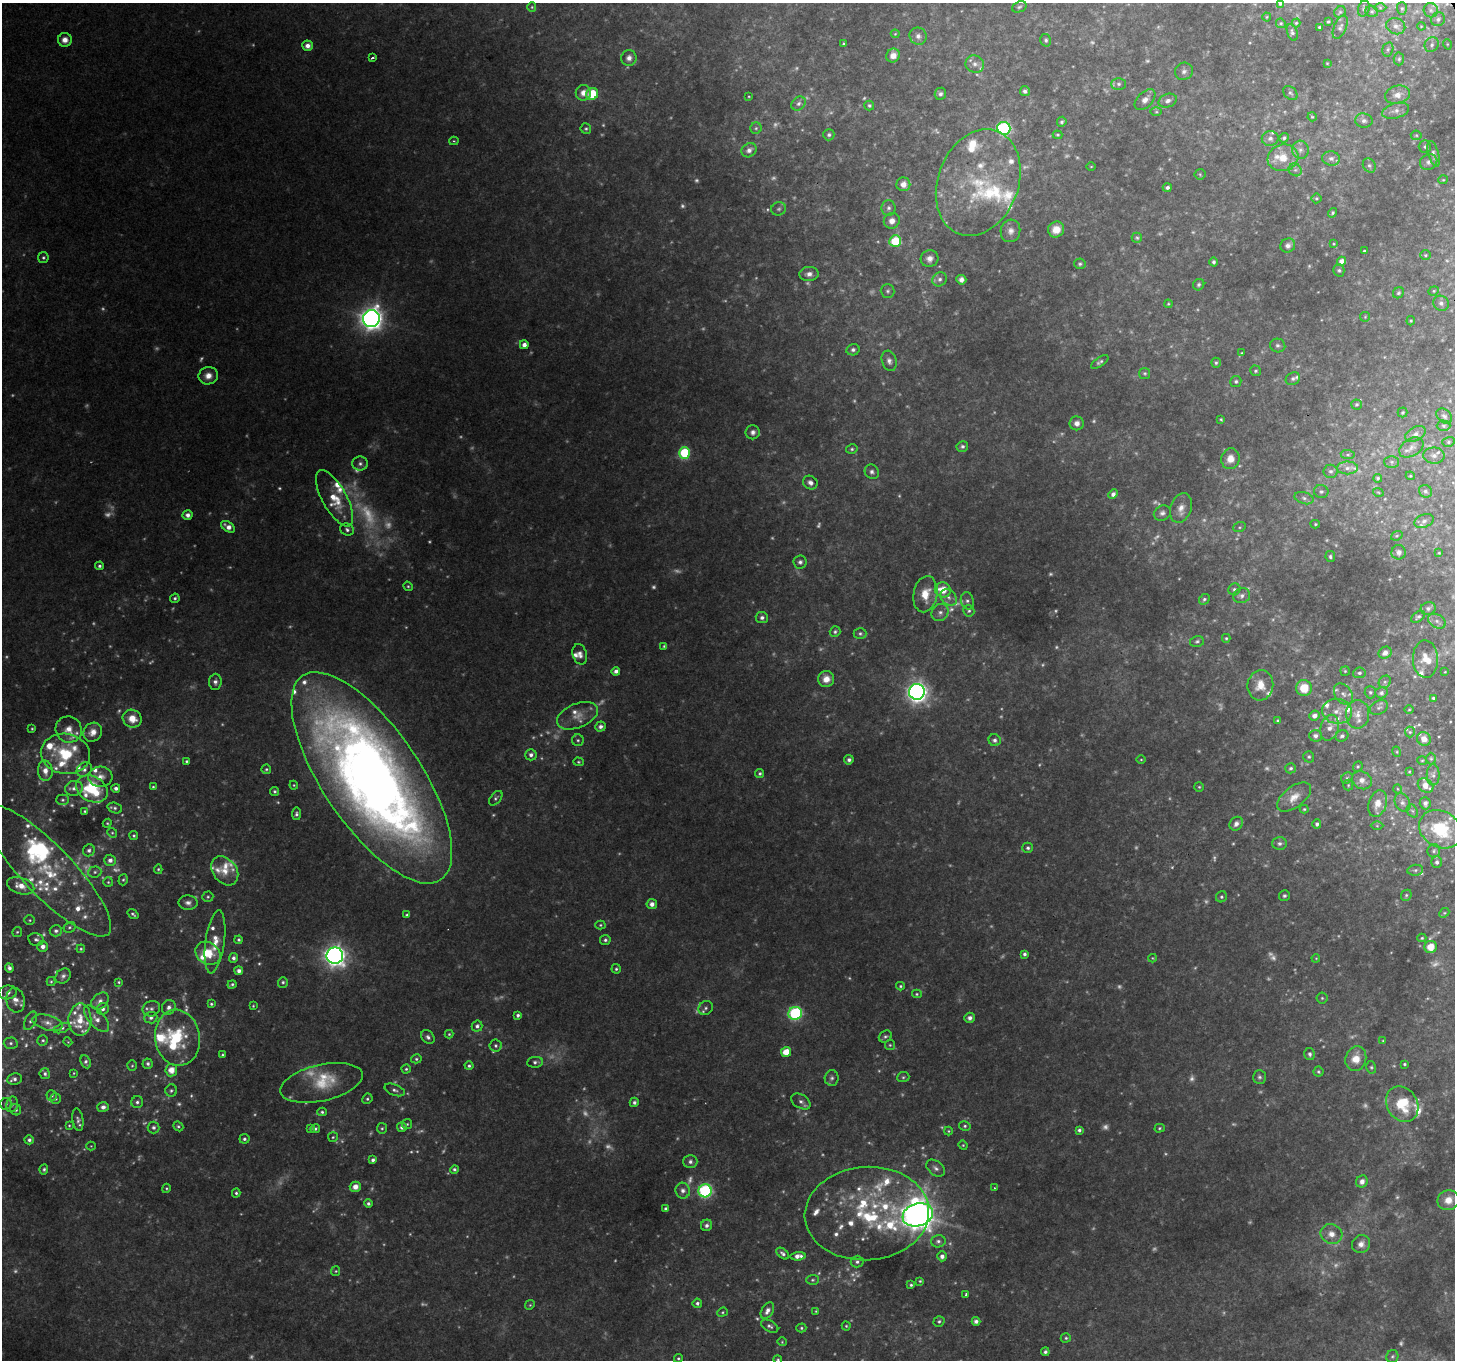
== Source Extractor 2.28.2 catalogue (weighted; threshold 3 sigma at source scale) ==
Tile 10 of 4 x 4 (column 2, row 3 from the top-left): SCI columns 1454-2906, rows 1467-2824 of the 5816 x 5707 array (HDU 1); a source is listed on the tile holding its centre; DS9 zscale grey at full resolution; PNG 1457 x 1362 px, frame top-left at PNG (2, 3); each listed source drawn as its Kron ellipse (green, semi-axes under 4 px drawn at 4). Shown black and unused: <1% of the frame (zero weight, under 2 of 3 exposures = <1% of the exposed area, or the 3 px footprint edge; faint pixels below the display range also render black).
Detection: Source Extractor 2.28.2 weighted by HDU 2 'WHT'; one run over the whole footprint, this tile lists its part. Background 0.108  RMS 0.0093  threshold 0.0418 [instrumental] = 3 sigma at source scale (4.5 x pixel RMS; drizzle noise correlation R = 1.50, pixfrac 1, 0.0396/0.0396 arcsec/px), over >= 5 px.
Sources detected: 731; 207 too faint to see at this stretch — neither listed nor drawn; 73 inside a brighter listed object's ellipse — not listed separately; the other 451 listed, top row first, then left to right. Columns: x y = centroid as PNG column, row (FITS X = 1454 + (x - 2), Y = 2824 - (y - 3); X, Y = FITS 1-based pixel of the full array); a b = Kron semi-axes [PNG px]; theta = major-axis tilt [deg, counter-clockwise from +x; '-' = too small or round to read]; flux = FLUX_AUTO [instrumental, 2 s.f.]
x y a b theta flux
1280 3 4 3 - 1.6
532 7 5 4 - 1.2
1019 7 7 5 20 2
1380 8 6 4 -1 1.5
1402 8 6 5 - 1.7
1364 9 8 5 72 2
1431 10 7 7 - 2.8
1372 11 6 5 - 1.9
1340 12 6 5 - 1.5
1267 17 4 4 - 0.93
1438 19 7 6 - 2.9
1328 22 3 2 - 0.98
1281 23 5 4 - 1.3
1296 23 4 4 - 1.3
1396 26 10 8 -22 5
1421 26 4 3 - 0.74
1319 27 3 3 - 1.3
1340 27 12 6 66 3
1292 32 9 5 -70 2.3
895 34 4 4 - 0.94
918 36 9 8 - 4.3
65 40 7 7 - 6.7
1046 40 6 5 - 2
844 44 4 4 - 1.5
1447 44 5 3 - 0.82
1432 45 7 6 - 3.1
307 46 5 5 - 6.2
1388 49 7 5 75 1.9
893 56 7 6 - 8.5
372 58 3 3 - 3.4
629 58 8 7 - 5.2
1399 59 6 5 - 1.8
1327 63 4 3 - 0.77
975 64 9 8 - 5
1184 71 9 8 - 3.6
1119 84 7 6 - 2.8
1025 91 5 5 - 2.9
583 93 8 7 - 8.1
1290 93 8 6 -43 2.1
592 94 6 6 - 27
940 94 6 5 - 2.5
1397 95 13 9 13 8
749 96 3 2 - 0.73
1145 100 13 7 46 5.8
1168 101 9 6 17 4.3
799 104 8 6 45 3.4
869 105 5 5 - 1.9
1396 111 14 7 15 5.8
1156 112 6 4 0 1.1
1312 117 5 4 - 1.1
1364 121 9 7 -9 3.7
1062 122 5 4 - 1.8
756 128 6 5 - 1.7
1004 128 6 6 - 150
586 129 5 5 - 1.6
829 135 6 5 - 2.1
1058 135 5 4 - 1.3
1416 135 5 5 - 1.2
1270 138 8 7 - 4.1
1284 138 5 4 - 2.1
454 141 5 4 - 1.4
1425 147 6 6 - 2.1
749 150 8 6 36 4.7
1300 150 9 8 - 5.1
1434 154 13 5 -74 3.3
1283 158 15 13 17 22
1331 158 9 7 -10 4.1
1429 162 9 7 24 3.7
1369 165 7 6 - 2.3
1091 166 5 3 - 0.79
1295 170 7 6 - 2.8
1200 174 5 5 - 1.4
1443 180 5 4 - 1
978 182 55 40 69 95
903 184 7 7 - 7.9
1167 188 4 4 - 2.7
1316 198 5 5 - 1.4
889 208 8 7 - 3.3
779 209 7 6 - 2.3
1333 213 5 4 - 1.5
892 221 8 7 - 7.1
1056 229 8 7 - 12
1010 231 11 9 75 5.8
1137 238 5 5 - 1.5
895 241 6 5 - 39
1334 244 4 3 - 0.79
1288 245 7 7 - 3.9
1364 251 3 3 - 4.8
1425 255 5 5 - 1.4
43 258 5 5 - 1.9
930 259 9 8 - 5.8
1341 261 4 4 - 6.1
1214 262 4 4 - 2
1080 264 6 5 - 1.7
1339 270 6 5 - 1.9
809 274 10 7 2 4.9
940 279 7 7 - 3.3
961 280 5 5 - 4.8
1199 285 6 5 - 2.4
888 291 7 7 - 2.5
1434 291 5 4 - 1.2
1398 293 6 5 - 1.6
1441 303 8 7 - 3.4
1168 304 4 4 - 1
1365 317 5 5 - 1.1
371 319 8 8 - 870
1411 321 5 4 - 1.1
524 345 4 4 - 5.6
1278 345 7 7 - 2.7
853 350 6 5 - 2.9
1242 353 3 3 - 0.78
889 361 10 7 -72 4.5
1100 362 10 4 33 2.6
1216 363 5 5 - 1.7
1256 371 5 5 - 1.8
1145 373 5 5 - 1.6
208 376 10 8 17 7.9
1293 379 7 6 - 2.7
1236 381 5 5 - 2
1357 404 5 5 - 1.5
1402 412 5 5 - 1.2
1444 416 9 6 -41 2.9
1221 419 3 2 - 0.94
1077 423 7 7 - 5.2
1444 426 7 5 -1 1.9
753 432 7 7 - 4
1415 434 11 7 28 3.9
1448 442 6 5 - 1.7
962 446 6 5 - 2.4
1411 447 13 8 32 5.9
852 449 6 4 14 1.6
684 453 6 5 - 58
1348 455 7 4 -5 1.7
1434 456 10 8 -3 4.6
1230 459 10 9 - 9.8
1392 462 7 6 - 2.2
360 464 8 7 - 3.4
1347 468 10 6 1 4.9
1331 471 7 6 - 2.9
872 472 8 6 -54 3.3
1410 476 4 4 - 1
1378 478 4 4 - 1.7
810 483 7 6 - 3.9
1321 491 7 6 - 2.2
1425 491 7 6 - 2.4
1378 492 5 3 - 0.84
1113 494 5 4 - 3.9
335 498 31 12 -61 24
1304 498 10 6 -16 3.2
1181 508 15 10 69 9.2
1162 513 9 7 26 3.7
188 515 5 4 - 4.9
1424 521 10 6 24 3.5
1315 524 4 4 - 1.3
228 527 8 4 -33 6.9
1239 527 6 5 - 1.5
347 530 7 6 - 2.7
1397 536 6 4 21 1.3
1399 552 7 7 - 3.9
1439 553 3 3 - 0.81
1330 557 5 4 - 1.8
800 562 6 6 - 2.9
99 566 4 4 - 2
408 586 5 4 - 1.3
1234 589 6 5 - 2.2
943 590 8 7 - 19
925 594 18 12 79 18
1242 596 8 7 - 3.7
949 597 9 7 -47 5.2
175 598 5 4 - 1.9
1204 599 6 4 45 1.9
967 601 9 6 -77 3.2
1428 608 7 6 - 3.2
969 611 6 5 - 2.1
940 613 9 8 - 4.7
762 617 6 5 - 3.2
1418 617 8 5 35 2.2
1437 621 9 6 -31 3.8
835 632 5 5 - 1.9
860 633 6 5 - 2.1
1226 638 4 3 - 1.2
1197 641 7 5 12 2
664 646 4 4 - 1.3
1385 653 7 6 - 5.8
580 654 10 7 -75 5.5
1425 659 19 12 -88 13
616 671 4 4 - 3.8
1345 671 5 4 - 1.2
1445 672 3 2 - 0.69
1359 673 6 5 - 2.6
826 679 8 8 - 9.4
215 682 8 6 85 4
1385 682 7 5 45 2.2
1260 685 15 13 83 14
1304 688 8 7 - 22
917 692 8 8 - 600
1370 692 6 5 - 1.9
1381 693 6 5 - 2.8
1343 694 11 8 -53 5.5
1433 698 4 3 - 1.4
1379 707 9 6 25 3.1
1409 710 5 3 - 0.95
1337 711 15 12 -8 12
1358 714 14 11 87 9.5
577 716 21 12 22 13
1314 716 5 5 - 6.1
132 719 10 8 -26 14
1277 720 4 3 - 1.1
600 727 5 5 - 3.8
1330 728 13 9 75 8.5
32 729 4 3 - 1
69 730 13 13 - 12
93 732 10 9 - 9.2
1410 732 5 5 - 1.6
1315 736 6 5 - 3.8
1342 736 6 5 - 2.3
1424 739 7 6 - 7.5
578 740 6 6 - 2
995 740 6 6 - 3.1
1397 752 5 3 - 0.86
65 754 24 20 -8 48
531 755 5 5 - 3.8
1309 757 6 5 - 1.7
1431 759 6 5 - 1.5
849 760 5 4 - 2.8
1141 760 5 3 - 1
1422 760 5 3 - 0.97
186 761 4 4 - 1.5
578 762 5 4 - 1.3
1358 767 5 4 - 1.3
1291 768 5 5 - 2
84 769 8 6 41 3.7
266 769 5 4 - 1.5
45 771 10 7 -87 8.9
1409 772 3 3 - 0.89
760 773 4 4 - 1.9
1433 775 10 6 90 3.4
100 777 12 10 4 7.9
372 778 123 49 -56 1400
1347 778 6 5 - 1.5
1362 780 10 8 -30 6.5
294 785 4 4 - 1.1
1348 785 5 5 - 1.3
1426 786 8 6 -38 11
153 787 4 3 - 1.2
1199 787 5 5 - 1.3
74 788 9 7 16 5
116 788 4 4 - 3.3
92 789 17 12 -29 53
1398 789 4 3 - 0.8
275 791 4 4 - 1.8
1294 797 20 10 38 12
496 798 8 5 50 2.1
63 800 6 5 - 2
1402 803 9 7 -61 4.4
1425 803 6 5 - 3.7
1378 804 14 9 72 11
115 808 7 5 -19 2.2
1304 809 4 4 - 1.2
85 811 4 3 - 1.2
1412 811 7 5 -58 2.3
296 814 6 4 83 2.5
107 823 4 4 - 1.2
1236 824 7 6 - 4.4
1317 824 4 4 - 2.4
1377 826 6 4 -1 1.4
1440 829 22 18 -30 57
112 833 5 4 - 1.3
134 836 4 4 - 1.4
1279 843 7 6 - 3
1028 848 5 5 - 2.3
89 850 6 5 - 2.7
1434 851 6 6 - 2.3
110 860 5 5 - 4.7
1437 862 6 5 - 2.6
158 869 5 4 - 1.3
1415 870 8 5 8 1.9
48 871 87 25 -46 90
225 871 16 11 -51 14
95 872 6 5 - 2.3
123 880 6 4 72 1.5
108 882 5 5 - 1.3
21 886 14 8 -17 13
1406 895 6 5 - 1.6
1284 896 5 5 - 2
208 897 5 5 - 1.6
1221 897 6 5 - 1.8
188 903 9 7 -1 4.3
652 904 5 5 - 5.8
1444 913 5 4 - 1.3
133 914 6 3 -36 1.9
407 915 4 3 - 1.9
30 920 5 5 - 1.4
600 925 5 4 - 1.3
70 927 6 5 - 1.8
56 931 6 5 - 3
17 932 5 5 - 1.4
1422 938 4 4 - 1.2
36 939 8 6 -12 3.1
239 940 4 4 - 1.8
605 940 5 5 - 2.2
215 942 32 9 82 18
43 946 5 5 - 4.5
1431 947 6 6 - 15
81 949 4 3 - 1.3
208 953 13 10 -35 21
1024 954 4 3 - 2.5
335 956 8 8 - 670
233 958 5 4 - 3
1153 958 4 4 - 0.91
1316 958 4 3 - 0.78
9 968 4 4 - 3.5
616 969 5 4 - 1.7
239 971 4 4 - 4.1
63 976 8 6 41 3.3
51 982 4 4 - 1.2
119 982 3 3 - 1.2
283 982 5 5 - 1.9
232 984 4 3 - 1.9
900 986 4 3 - 1.4
8 992 9 7 9 5
917 994 5 4 - 1.3
1322 998 5 5 - 1.4
15 1000 12 9 -80 7.3
100 1001 10 7 41 4.9
211 1004 4 3 - 1.5
253 1006 3 3 - 0.87
169 1007 7 6 - 4.5
706 1008 8 6 37 2.8
103 1009 6 5 - 3.1
151 1009 9 7 26 3.8
795 1013 7 6 - 150
518 1015 4 3 - 2.5
151 1018 6 6 - 3.3
970 1018 5 5 - 3.3
96 1019 16 7 -47 8.4
80 1020 16 11 89 18
30 1021 10 5 63 2.7
48 1023 15 7 -15 7
477 1026 5 5 - 3
62 1028 8 4 19 2.3
449 1034 4 4 - 1.2
885 1036 7 5 32 2.2
428 1037 7 6 - 3.2
177 1038 28 22 -81 53
43 1040 5 5 - 1.7
1383 1041 4 4 - 0.93
68 1042 4 3 - 0.83
11 1043 7 5 1 2.5
890 1045 5 5 - 1.5
496 1046 6 6 - 2.2
786 1052 5 5 - 16
1310 1054 6 5 - 2.4
222 1055 3 3 - 1.1
416 1059 5 4 - 1.6
1356 1059 12 10 72 13
86 1062 7 5 -65 2.5
535 1062 8 5 7 2.6
148 1064 5 5 - 2.7
1404 1064 3 3 - 1.3
132 1066 5 4 - 1.4
469 1066 4 4 - 2
1371 1067 6 5 - 1.6
406 1069 4 4 - 1.6
171 1070 6 6 - 12
1318 1072 5 5 - 1.6
74 1073 4 3 - 0.84
45 1074 5 5 - 2.4
903 1077 6 5 - 1.6
1259 1077 7 6 - 2.4
832 1078 8 7 - 2.9
15 1079 7 6 - 3.4
321 1083 42 18 13 36
395 1090 10 5 -20 3.2
171 1091 6 6 - 2.1
52 1095 5 5 - 1.7
56 1099 5 5 - 1.6
367 1099 5 5 - 1.7
801 1101 10 7 -30 3.9
137 1102 6 5 - 2.5
634 1102 4 4 - 2.8
6 1104 6 5 - 2.2
12 1104 8 6 77 2.9
1402 1104 19 15 -58 36
103 1107 6 5 - 4.3
16 1110 6 5 - 2.1
322 1112 5 4 - 1.7
78 1120 11 5 -81 3.5
407 1124 5 5 - 1.3
69 1125 3 3 - 1
178 1126 5 4 - 1.7
965 1126 6 4 -12 1.7
154 1127 6 6 - 3
402 1127 5 5 - 4
310 1128 4 3 - 2.1
382 1128 5 5 - 1.5
1160 1128 5 4 - 1.3
315 1129 5 4 - 1.7
1079 1130 4 3 - 2.3
948 1131 4 4 - 1
333 1137 5 5 - 1.4
244 1139 5 5 - 2.2
29 1140 5 4 - 2.7
963 1145 5 4 - 1
91 1146 4 4 - 1
373 1160 4 3 - 2.7
690 1162 7 6 - 3.3
936 1168 10 7 -39 4
44 1169 5 4 - 1.9
454 1169 4 4 - 2.1
1362 1181 6 5 - 4.3
355 1187 5 5 - 7.8
166 1188 5 4 - 1.3
994 1188 3 2 - 0.71
683 1191 8 7 - 4.7
705 1191 6 6 - 180
236 1193 4 4 - 1.8
1448 1200 11 10 - 9.7
368 1204 4 4 - 2.2
666 1209 3 3 - 2.3
867 1213 62 46 4 140
918 1215 15 11 18 1900
707 1225 6 5 - 3.5
1331 1234 11 9 -24 8.2
938 1241 7 6 - 3.1
1361 1244 9 8 - 5.8
783 1253 7 4 -41 2.9
798 1256 8 4 5 6.3
942 1256 5 4 - 4.6
857 1262 6 6 - 2.9
336 1271 5 4 - 1.3
812 1280 6 5 - 1.7
920 1281 3 3 - 1.2
911 1285 3 3 - 1.6
966 1294 3 2 - 1.5
697 1303 5 4 - 2.4
530 1305 5 4 - 1.2
767 1311 9 5 60 5.6
816 1311 4 3 - 0.97
722 1312 5 4 - 1.3
939 1321 5 5 - 1.8
976 1321 4 4 - 3.9
770 1326 9 5 -29 2.7
846 1326 4 4 - 1.2
801 1328 5 4 - 1.6
1066 1338 5 4 - 1.6
782 1342 4 4 - 1
1045 1352 4 4 - 2.6
1392 1356 6 6 - 2
678 1358 4 4 - 1.3
778 1359 4 4 - 1.2
Isophote crosses this tile's border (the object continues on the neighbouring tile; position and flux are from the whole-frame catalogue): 4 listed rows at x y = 1280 3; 1440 829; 48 871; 778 1359